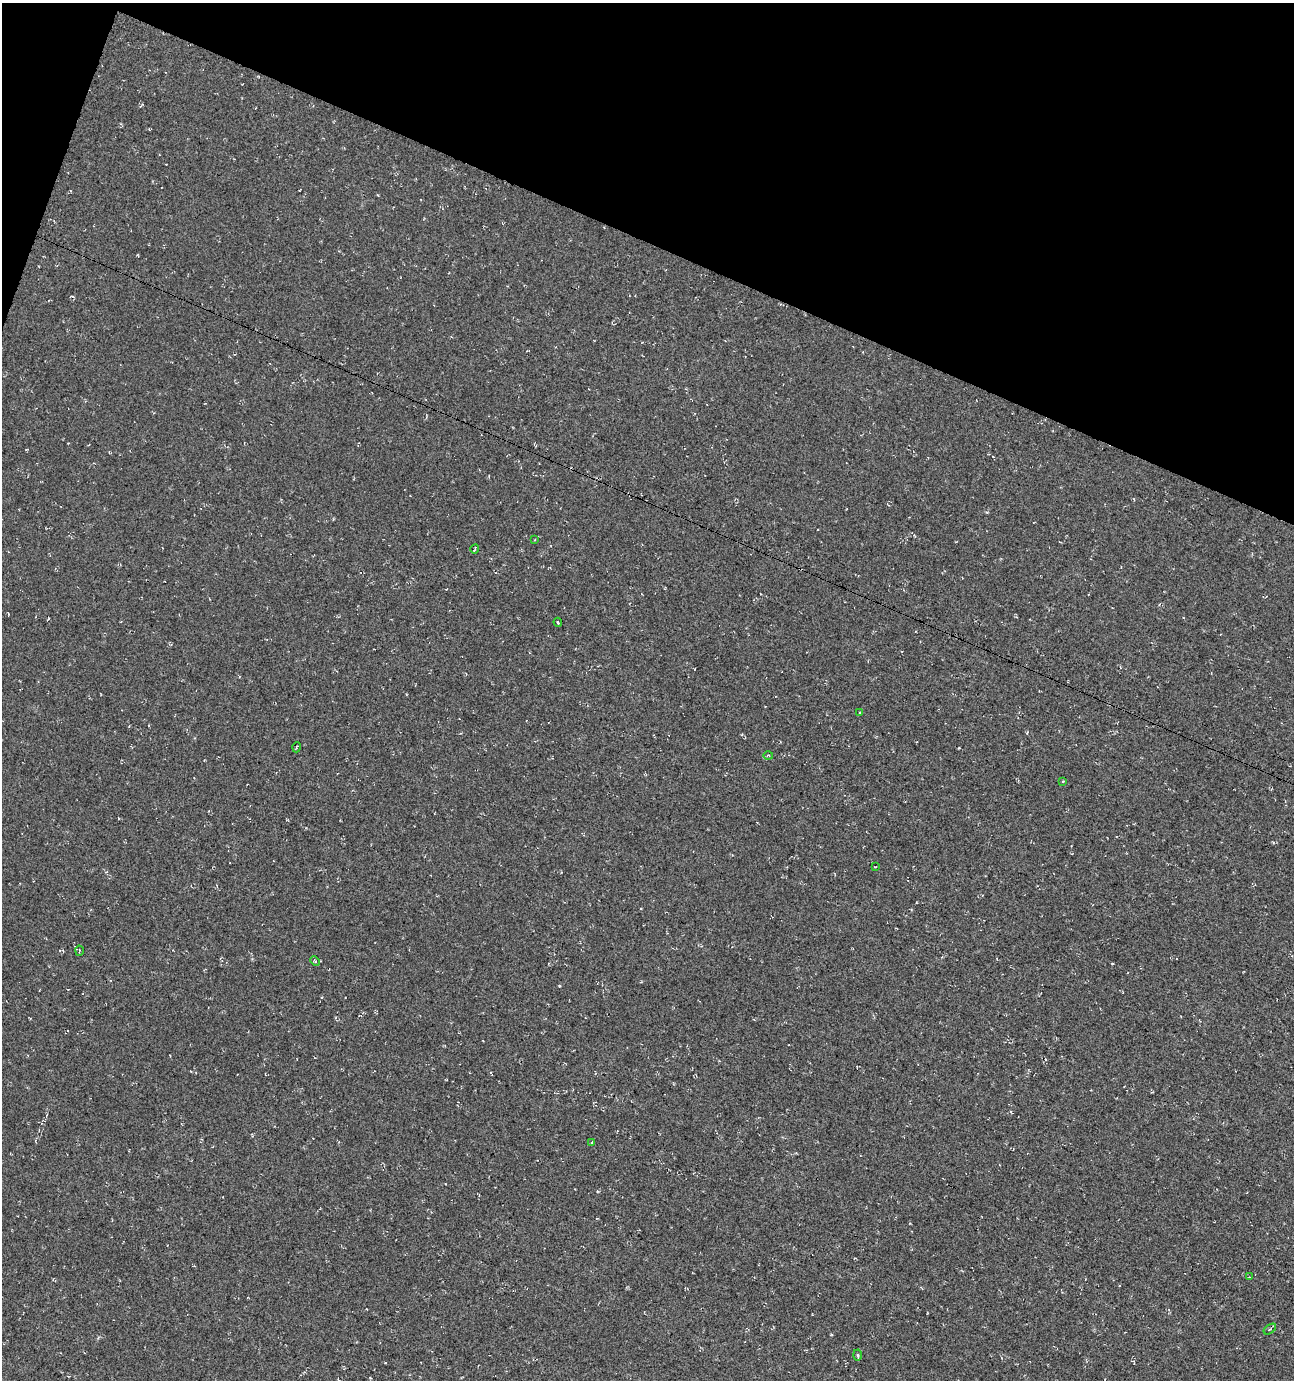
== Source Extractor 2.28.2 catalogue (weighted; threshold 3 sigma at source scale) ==
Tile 2 of 4 x 4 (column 2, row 1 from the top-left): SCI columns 1509-2800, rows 4142-5519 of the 5661 x 5522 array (HDU 1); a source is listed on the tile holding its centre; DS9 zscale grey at full resolution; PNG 1296 x 1382 px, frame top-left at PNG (2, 3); each listed source drawn as its Kron ellipse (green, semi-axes under 4 px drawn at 4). Shown black and unused: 19% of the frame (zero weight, under 3 of 4 exposures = <1% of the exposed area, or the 3 px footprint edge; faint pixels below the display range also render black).
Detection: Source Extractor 2.28.2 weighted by HDU 2 'WHT'; one run over the whole footprint, this tile lists its part. Background -0.0179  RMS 0.0061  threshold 0.0274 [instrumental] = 3 sigma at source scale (4.5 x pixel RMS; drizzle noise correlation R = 1.50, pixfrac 1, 0.0396/0.0396 arcsec/px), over >= 5 px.
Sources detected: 15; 1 cosmic-ray / hot-pixel residue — neither listed nor drawn; the other 14 listed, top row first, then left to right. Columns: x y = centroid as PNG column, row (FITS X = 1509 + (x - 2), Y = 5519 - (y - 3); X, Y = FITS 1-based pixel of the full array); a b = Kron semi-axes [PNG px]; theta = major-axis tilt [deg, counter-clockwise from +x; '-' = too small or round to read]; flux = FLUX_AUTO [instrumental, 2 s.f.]
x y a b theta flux
535 539 3 2 - 0.46
475 549 4 3 - 0.59
558 622 4 3 - 0.64
860 713 4 2 - 0.42
297 747 5 3 - 0.56
768 755 5 3 - 0.54
1063 781 3 2 - 0.46
875 867 3 2 - 0.39
79 951 5 2 - 0.49
315 961 5 3 - 0.66
592 1142 3 2 - 0.47
1249 1277 3 3 - 0.41
1270 1329 7 3 36 0.83
857 1355 5 3 - 0.79
Unlisted compact peaks at least as high as the median listed source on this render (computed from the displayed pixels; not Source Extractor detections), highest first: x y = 987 512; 560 986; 137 255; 1112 964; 831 1334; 378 195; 1273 842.